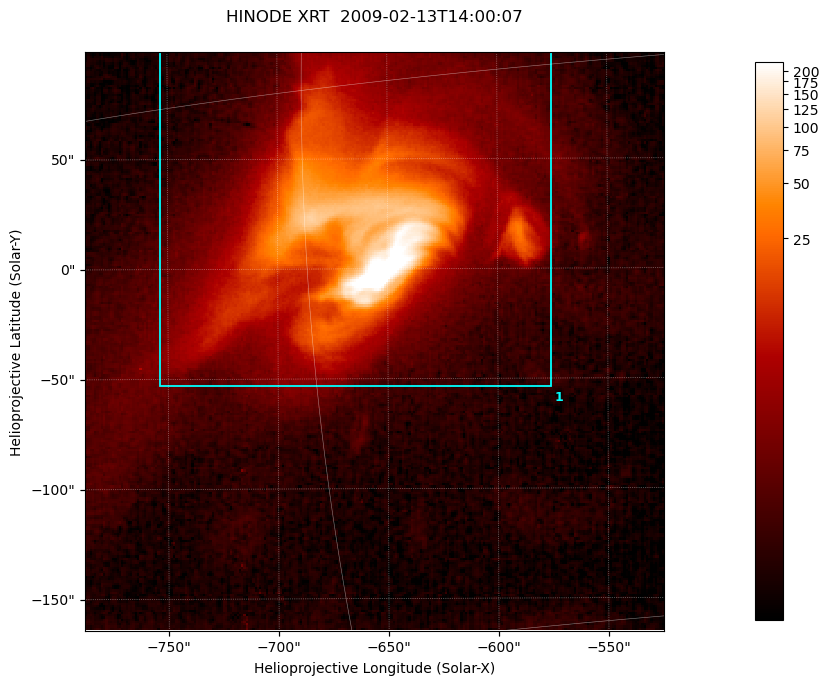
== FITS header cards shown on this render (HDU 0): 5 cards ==
TELESCOP= 'HINODE  '           /
INSTRUME= 'XRT     '           /
DATE_OBS= '2009-02-13T14:00:07.227' /
CTYPE1  = 'Solar-X '           /
CTYPE2  = 'Solar-Y '           /

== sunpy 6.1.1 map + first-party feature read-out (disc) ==
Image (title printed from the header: HINODE XRT  2009-02-13T14:00:07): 256 x 256 px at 1.03 arcsec/px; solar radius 971 arcsec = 944 px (partial field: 2.3% of the solar disc is inside the frame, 100% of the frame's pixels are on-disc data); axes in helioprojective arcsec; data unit not stated in the header (colour bar unlabelled)
Orientation: roll -0.232 deg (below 1 deg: not rotated)
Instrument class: DISC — disc imager (sunpy class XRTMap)
Bright regions (active regions / flare kernels): reference = the on-disc median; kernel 3 px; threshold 5 sigma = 2.14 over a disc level ~0.619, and >= 1.15x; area >= 65 px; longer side >= 3 px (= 3.1 arcsec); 1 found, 1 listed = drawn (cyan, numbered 1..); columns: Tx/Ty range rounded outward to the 5 arcsec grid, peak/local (2 s.f.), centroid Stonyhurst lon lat
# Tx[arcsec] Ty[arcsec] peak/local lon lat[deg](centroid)
1 -755..-575 -55..100 780 -43 -4